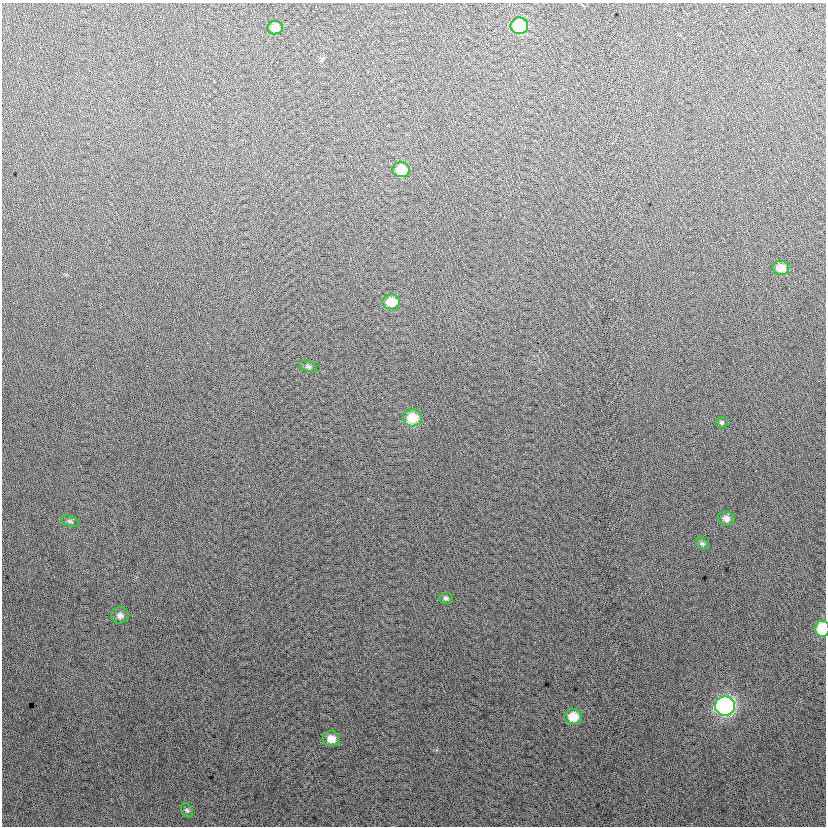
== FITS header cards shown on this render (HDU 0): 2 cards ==
NAXIS1  =                  824
NAXIS2  =                  824

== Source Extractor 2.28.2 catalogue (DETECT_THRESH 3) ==
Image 824 x 824 px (HDU 0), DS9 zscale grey, 1 PNG px = 1 image px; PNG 828 x 828 px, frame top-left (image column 1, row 824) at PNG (2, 3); each listed source drawn as its Kron ellipse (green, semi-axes under 4 px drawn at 4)
Background 13.8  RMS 14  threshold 40.7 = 3 sigma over >= 5 px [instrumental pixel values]
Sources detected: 18; all 18 listed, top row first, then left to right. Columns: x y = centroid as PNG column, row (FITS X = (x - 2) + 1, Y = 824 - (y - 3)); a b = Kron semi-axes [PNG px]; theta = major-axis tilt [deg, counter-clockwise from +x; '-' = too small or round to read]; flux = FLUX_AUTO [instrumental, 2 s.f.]
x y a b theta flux
519 26 9 8 - 53000
275 28 8 6 -3 11000
401 170 9 7 -7 23000
781 268 8 7 - 11000
391 302 9 7 -4 17000
308 367 9 5 -18 2000
412 418 10 8 3 21000
722 422 6 6 - 1500
726 519 8 7 - 4500
70 521 9 5 -21 2000
702 544 7 5 -48 1800
446 598 7 6 - 2000
120 615 9 8 - 3800
822 629 8 7 - 37000
725 706 10 9 - 240000
573 717 8 8 - 16000
331 739 8 7 - 11000
187 810 7 5 -66 1900
At the frame edge (FLAGS 8, measured only in part): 1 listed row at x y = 822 629